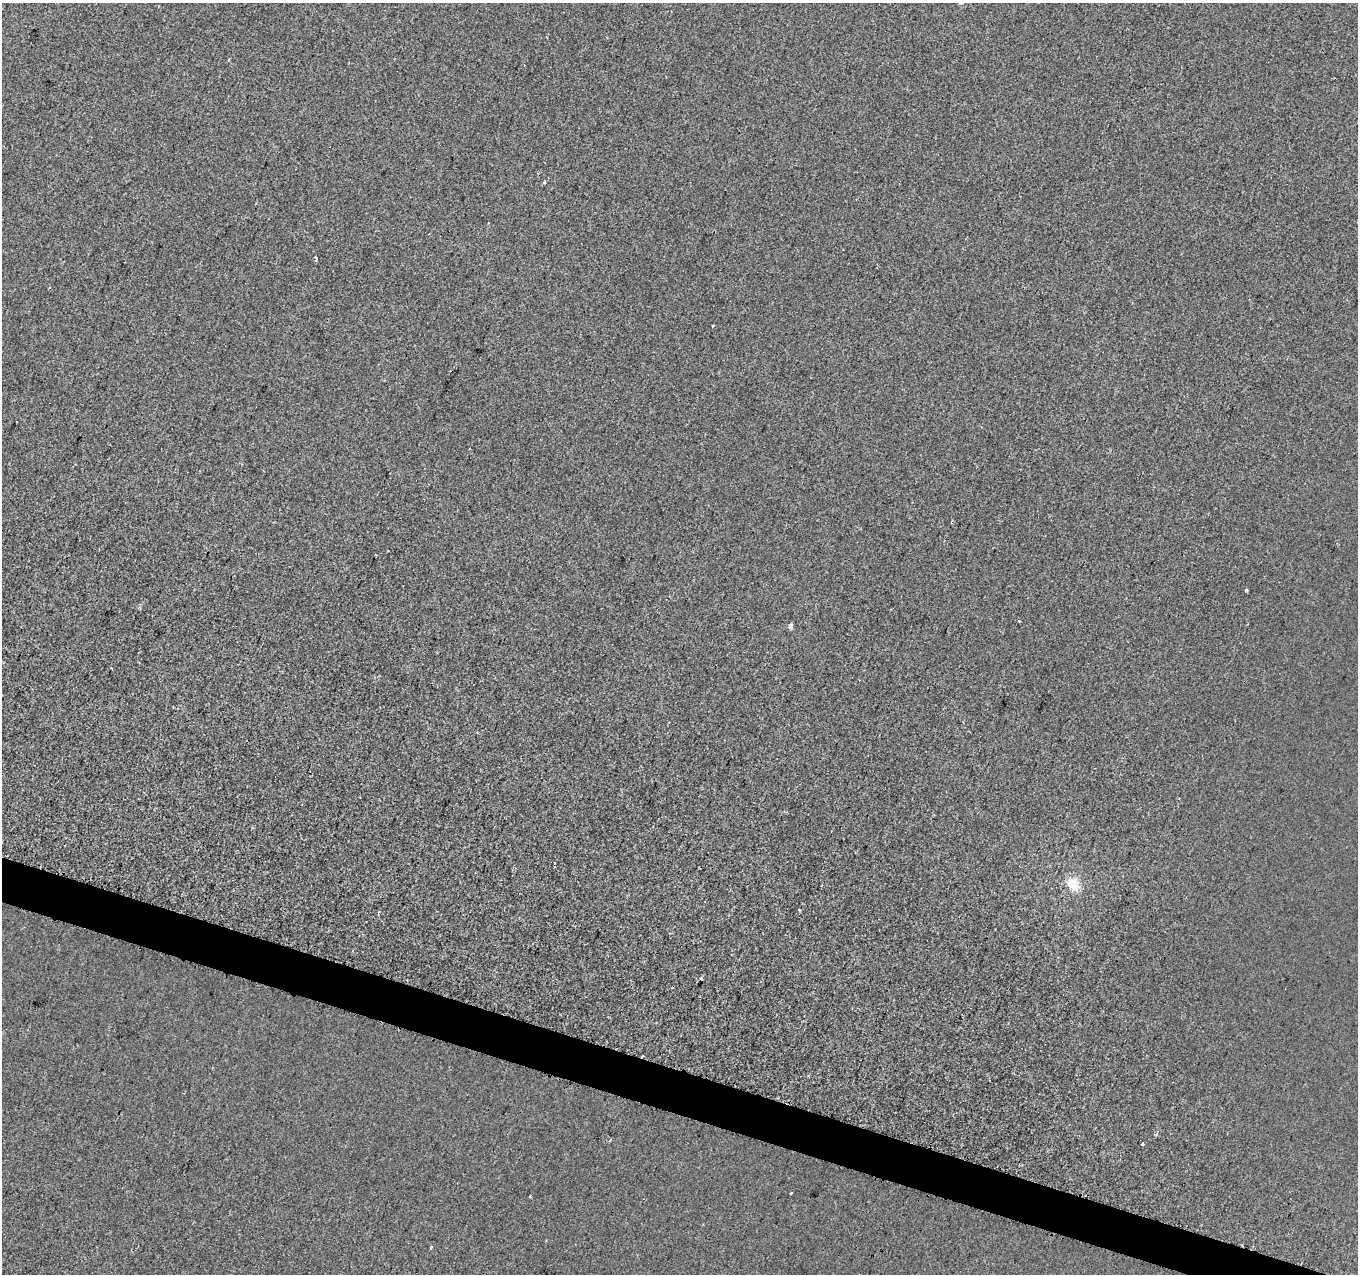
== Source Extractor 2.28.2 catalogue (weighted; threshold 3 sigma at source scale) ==
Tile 6 of 4 x 4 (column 2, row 2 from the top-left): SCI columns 1370-2725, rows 2827-4098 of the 5442 x 5593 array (HDU 1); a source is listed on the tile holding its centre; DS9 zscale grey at full resolution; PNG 1360 x 1276 px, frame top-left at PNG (2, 3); no overlay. Shown black and unused: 3% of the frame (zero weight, under 2 of 3 exposures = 1% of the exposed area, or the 3 px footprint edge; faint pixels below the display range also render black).
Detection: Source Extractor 2.28.2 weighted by HDU 2 'WHT'; one run over the whole footprint, this tile lists its part. Background 8.55e-04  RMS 0.0049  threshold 0.0223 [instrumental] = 3 sigma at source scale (4.5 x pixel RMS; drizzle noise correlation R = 1.50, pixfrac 1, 0.0396/0.0396 arcsec/px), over >= 5 px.
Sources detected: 16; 2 cosmic-ray / hot-pixel residue — not listed; the other 14 listed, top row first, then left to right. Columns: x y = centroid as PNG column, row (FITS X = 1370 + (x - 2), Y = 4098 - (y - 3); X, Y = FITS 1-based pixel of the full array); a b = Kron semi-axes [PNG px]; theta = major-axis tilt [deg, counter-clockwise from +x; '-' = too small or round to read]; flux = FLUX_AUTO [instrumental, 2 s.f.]
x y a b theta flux
544 182 3 3 - 1.1
316 258 4 3 - 2.1
1246 590 3 3 - 0.75
1019 621 3 3 - 0.45
791 626 6 4 83 1.7
1179 798 3 2 - 0.48
1073 884 17 14 -46 7.2
800 910 3 3 - 1.5
642 1056 3 2 - 1.5
1156 1134 7 4 27 0.89
609 1141 4 3 - 0.53
1142 1144 3 3 - 3.4
791 1193 3 2 - 0.4
431 1247 4 3 - 1.3
Overlapping masked pixels (flux is a lower limit): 1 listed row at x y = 642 1056